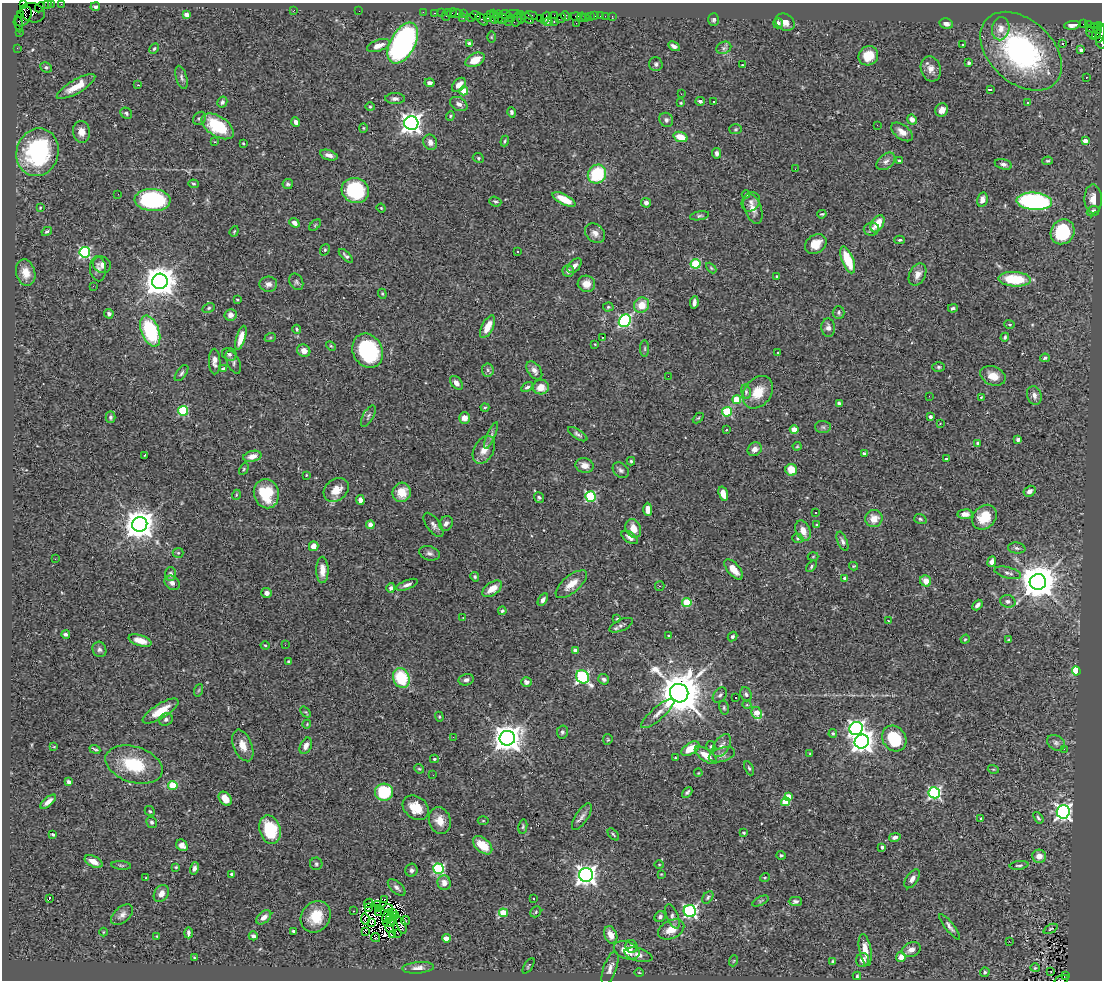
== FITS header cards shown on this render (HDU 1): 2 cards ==
NAXIS1  =                 1100
NAXIS2  =                  978

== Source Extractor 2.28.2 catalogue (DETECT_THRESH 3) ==
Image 1100 x 978 px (HDU 1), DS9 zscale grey, 1 PNG px = 1 image px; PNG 1104 x 982 px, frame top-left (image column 1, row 978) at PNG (2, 3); each listed source drawn as its Kron ellipse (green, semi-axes under 4 px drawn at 4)
Background 0.829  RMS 0.045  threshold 0.134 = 3 sigma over >= 5 px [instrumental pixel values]
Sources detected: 500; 10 with non-positive FLUX_AUTO (blend fragments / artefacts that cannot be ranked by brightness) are neither listed nor drawn; the other 490 listed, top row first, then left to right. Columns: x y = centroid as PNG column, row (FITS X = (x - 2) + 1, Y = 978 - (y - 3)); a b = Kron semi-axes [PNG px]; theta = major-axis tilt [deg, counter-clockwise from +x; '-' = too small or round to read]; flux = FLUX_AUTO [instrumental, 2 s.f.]
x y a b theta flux
23 4 4 2 - 38
47 4 2 2 - 5.2
51 4 2 2 - 13
61 4 2 2 - 17
40 7 5 2 - 56
95 7 5 4 - 6.5
294 10 3 2 - 10
359 11 2 2 - 43
423 12 2 2 - 16
32 13 13 9 -18 460
435 13 3 2 - 56
441 13 2 2 - 22
452 13 5 2 - 43
457 13 6 3 0 82
463 14 4 3 - 55
504 14 6 3 6 83
514 14 7 2 2 220
21 15 4 3 - 42
187 15 4 4 - 22
446 15 6 2 72 120
490 15 4 3 - 52
531 15 6 3 -12 120
554 15 3 2 - 41
476 16 5 3 - 99
498 16 6 3 83 160
565 16 5 4 - 120
576 16 5 3 - 84
590 16 3 3 - 91
595 16 2 2 - 13
600 16 2 2 - 20
605 16 2 2 - 5.5
612 16 3 2 - 10
24 17 11 6 60 450
494 17 7 4 -82 220
521 17 6 3 84 160
581 17 5 3 - 21
463 18 3 2 - 51
471 18 3 3 - 110
487 18 3 3 - 44
511 18 2 2 - 37
528 18 6 3 -40 150
540 18 2 2 - 32
545 18 6 4 66 87
561 18 5 3 - 80
585 18 2 2 - 12
482 19 7 3 -50 190
502 19 7 5 10 200
517 19 7 5 71 540
713 20 6 5 - 6.3
509 21 3 2 - 14
548 22 4 2 - 71
554 22 3 2 - 130
785 22 10 8 -30 18
576 23 2 2 - 1.7
778 23 5 4 - 8.9
18 24 8 4 -78 220
946 24 7 5 -13 10
1083 24 3 2 - 270
1088 24 3 2 - 16
1072 25 8 4 6 13
1093 28 6 4 12 270
1098 28 6 3 71 140
1001 29 12 8 80 27
19 32 2 2 - 10
1096 33 6 3 76 160
1100 33 10 4 80 310
1092 34 7 3 -50 110
491 37 6 4 -90 3.3
403 43 22 12 61 680
1101 43 6 2 -68 45
469 44 4 3 - 16
962 44 3 2 - 3.6
1063 44 3 3 - 13
378 46 12 5 19 27
674 46 6 4 -29 12
17 48 2 2 - 13
724 48 8 6 22 8.3
154 49 5 3 - 3.6
1081 50 4 4 - 7.6
1021 51 47 31 -42 560
868 56 10 9 - 55
475 60 10 6 26 51
969 63 4 3 - 5.1
656 64 7 7 - 7.8
742 65 3 2 - 2
46 67 6 5 - 6.2
931 69 13 10 -73 23
182 77 12 5 -72 9.1
1086 78 2 2 - 3.1
430 83 5 4 - 11
138 85 2 2 - 68
459 85 8 5 47 25
76 87 22 6 30 51
990 89 4 2 - 4.1
464 91 4 4 - 60
681 94 3 2 - 3.1
395 99 10 5 -1 10
700 101 4 3 - 6.4
714 101 3 3 - 15
222 102 6 4 59 6.5
1028 102 3 3 - 4.9
681 103 3 2 - 2.6
459 104 9 6 -27 13
370 107 4 4 - 3.8
942 110 7 6 - 18
512 112 5 4 - 7.7
126 113 6 5 - 6.9
450 116 4 4 - 3.7
199 118 7 6 - 6.1
666 120 7 6 - 9.6
912 120 5 4 - 15
296 122 5 4 - 9.4
411 123 7 7 - 1900
877 125 2 2 - 1.5
218 126 18 10 -33 140
363 128 5 4 - 3.1
736 129 6 5 - 4.3
81 132 11 8 -82 27
902 132 12 7 -36 23
680 137 7 5 -19 48
505 141 5 3 - 4.2
1085 141 4 4 - 19
215 142 4 2 - 2.1
430 142 8 6 -67 17
243 143 3 3 - 3.3
37 152 24 21 72 360
716 153 5 4 - 9.2
329 155 9 5 -18 14
478 158 6 4 -24 4.2
899 160 3 3 - 4.2
886 161 11 7 40 14
1048 161 5 3 - 4.1
1003 164 9 5 -15 9.3
795 169 3 2 - 4.3
597 174 10 9 - 160
193 184 5 4 - 3.8
288 184 5 5 - 7.2
355 190 14 12 -25 220
118 194 2 2 - 30
746 194 4 3 - 3.5
564 199 13 5 -27 44
1093 199 14 8 -89 29
153 200 18 11 -3 400
982 200 7 5 77 17
495 201 6 5 - 5.6
1034 201 18 9 -5 490
751 202 10 8 59 14
646 203 5 5 - 9.3
40 208 4 4 - 2.3
381 208 4 3 - 3
753 208 16 8 -70 29
1093 211 6 5 - 14
822 214 5 3 - 3.5
699 216 9 4 10 5.8
294 223 5 4 - 15
878 224 9 6 59 52
315 225 7 4 45 3.6
871 229 7 6 - 12
47 231 5 4 - 6
234 231 5 4 - 3.5
1063 232 13 11 56 180
595 233 11 8 -41 18
900 240 5 3 - 5.9
816 244 11 9 36 37
325 250 6 4 68 4.8
517 251 3 2 - 3.5
85 252 5 5 - 370
346 256 9 4 -44 7.4
848 260 14 6 -68 77
696 264 5 5 - 170
102 265 9 8 - 14
575 266 9 5 47 12
711 268 6 3 -45 3.5
98 269 12 8 -86 14
568 271 5 5 - 10
26 273 13 9 -74 35
918 274 12 8 63 20
776 276 4 4 - 3.6
1015 279 16 7 -3 130
160 281 8 7 - 5200
296 282 8 6 -63 7.3
268 284 9 7 -1 14
586 284 9 8 - 28
93 286 3 2 - 2.1
382 294 5 4 - 3.1
237 300 3 2 - 2.9
694 303 6 4 82 11
642 305 8 7 - 43
608 307 5 4 - 4.5
209 308 6 4 28 4.9
953 308 5 3 - 5.9
839 312 6 6 - 6.3
109 314 5 4 - 8.3
230 315 6 6 - 15
625 321 7 5 52 520
1010 324 5 4 - 4
488 327 12 5 62 40
828 328 9 7 -88 12
297 329 4 4 - 3.8
150 331 16 8 -68 260
602 337 2 2 - 2.8
1005 337 4 3 - 4.7
241 338 12 4 73 35
270 338 6 3 19 2.9
595 344 3 2 - 2.2
331 346 5 3 - 3.3
645 349 8 4 90 4.4
304 351 7 6 - 22
368 351 18 14 -63 300
778 353 3 2 - 1.9
229 354 7 6 - 7.5
1045 358 5 3 - 6.9
215 361 13 6 -89 15
233 362 12 6 -65 8.8
939 367 6 5 - 5.4
224 369 4 3 - 14
488 370 6 6 - 7.7
534 370 10 6 -53 14
181 373 9 5 53 6.9
668 376 2 2 - 1.2
993 376 13 9 -22 33
456 383 8 5 -50 14
527 387 6 4 32 6
541 387 8 7 - 28
746 392 7 5 -81 6
758 392 18 13 53 63
1034 395 9 7 -70 15
929 396 3 2 - 4.5
981 397 4 3 - 2.6
737 400 4 4 - 86
839 404 4 3 - 7.9
485 407 4 3 - 3
183 411 5 5 - 190
727 412 5 5 - 170
368 416 12 5 61 7.8
110 417 6 5 - 6.8
930 417 4 3 - 9.8
464 418 5 5 - 23
698 418 6 3 44 3.2
940 423 3 2 - 1.8
823 427 8 6 -4 7.1
726 430 2 2 - 2.6
794 430 4 4 - 54
578 434 11 4 -32 8.2
491 435 14 3 68 8.9
1018 440 4 3 - 6.5
978 443 3 3 - 7.2
797 446 4 4 - 3
755 449 7 6 - 18
484 450 15 10 61 29
864 453 4 3 - 6
145 455 3 2 - 2.3
252 456 9 5 13 20
946 459 3 2 - 4.6
631 461 4 4 - 4.2
584 465 9 7 -14 21
244 469 6 4 61 4
621 470 9 6 -40 9.4
791 470 6 5 - 42
306 475 3 3 - 2.1
336 490 13 10 39 40
1030 491 6 5 - 14
402 492 10 9 - 38
266 494 15 12 -76 97
723 494 7 4 -74 31
236 495 5 3 - 2.9
539 497 5 4 - 4.8
590 497 5 5 - 270
360 500 5 4 - 13
648 509 7 4 -89 21
816 513 3 2 - 2.7
965 514 7 4 4 15
984 517 13 11 47 69
874 519 9 8 - 34
920 519 6 5 - 5.7
446 523 8 6 61 13
140 524 7 7 - 4800
370 525 4 4 - 19
433 525 14 6 -54 14
816 525 3 3 - 3.1
633 528 10 7 -64 35
803 531 10 7 -67 27
630 537 9 5 -35 13
798 538 6 4 -18 4.4
842 541 10 5 -67 9.6
314 546 5 4 - 27
1017 548 9 5 -9 6.9
178 553 5 5 - 4.1
429 553 10 7 -17 10
813 556 5 3 - 2.6
55 559 3 2 - 4.3
992 562 5 4 - 15
811 566 6 4 49 4.5
853 566 4 4 - 2.9
734 569 12 6 -50 38
322 570 13 6 -90 26
1008 573 14 5 -15 12
171 574 7 5 89 8.3
475 577 5 4 - 4.3
845 578 4 3 - 13
926 581 6 5 - 27
1038 582 8 8 - 7800
172 583 8 6 -39 14
571 584 19 8 40 38
407 585 11 4 21 11
660 586 5 5 - 3.5
391 588 5 4 - 6.2
492 589 11 6 35 37
267 593 5 5 - 13
543 600 7 4 58 9.4
1008 601 8 6 -14 9.1
687 603 4 4 - 130
977 605 6 4 49 9.2
502 611 4 4 - 4.7
463 618 4 4 - 2
617 619 3 2 - 3
888 621 3 2 - 2.4
621 625 13 5 25 9.2
66 634 4 3 - 7.4
669 636 3 3 - 6.4
732 637 5 4 - 5.7
965 639 5 4 - 3.8
1009 640 4 3 - 2.9
140 641 12 5 -16 28
265 645 4 4 - 3.2
285 645 2 2 - 2.3
99 649 8 7 - 8.1
575 650 4 4 - 12
288 661 4 3 - 3.1
1076 671 4 4 - 180
583 677 7 6 - 460
401 678 10 8 -66 140
604 679 6 5 - 9
466 680 8 5 13 9.2
526 682 5 4 - 7.6
199 690 6 4 70 3.3
679 693 9 9 - 13000
746 694 7 5 -69 8.2
720 695 8 6 50 7.8
736 698 2 2 - 2.7
747 705 5 3 - 2.4
724 708 7 5 -76 5
161 711 20 7 32 61
306 712 6 3 -49 3.5
658 713 21 6 41 22
757 713 6 5 - 51
439 717 5 4 - 3.1
166 719 7 6 - 8.2
307 724 4 3 - 2.3
856 728 7 6 - 920
562 732 6 5 - 7.9
833 733 4 4 - 6.1
453 737 2 2 - 15
507 738 8 7 - 4200
894 738 13 11 -54 140
608 739 5 4 - 3.4
862 741 7 7 - 2400
1056 743 9 7 -32 9.7
243 745 16 9 -67 35
306 746 8 5 63 18
722 746 13 7 58 18
54 747 3 2 - 2.1
711 747 6 4 -76 4.3
95 749 5 2 - 4.6
690 749 10 5 32 53
1064 749 2 2 - 1.4
810 753 4 2 - 2.2
706 755 13 6 -35 38
722 755 13 7 16 14
675 758 3 2 - 2.5
434 759 4 3 - 3.6
134 765 29 17 -17 140
749 768 7 4 -64 4.7
419 769 5 4 - 3.7
993 769 5 3 - 3
698 773 4 3 - 2.2
433 775 3 2 - 3.2
69 782 4 4 - 9.4
173 786 4 4 - 110
384 792 9 8 - 170
687 792 6 3 44 6.1
934 793 6 5 - 510
788 796 4 4 - 27
225 799 8 5 -52 31
48 802 9 4 41 17
786 802 4 4 - 90
416 808 14 11 -38 56
150 811 5 4 - 4.2
1063 812 7 6 - 970
582 817 15 6 57 14
981 818 4 3 - 8.1
1038 818 6 3 -54 5.3
440 821 13 11 -73 34
483 821 5 3 - 2.7
152 822 6 5 - 7.3
523 826 7 4 80 4.8
270 830 14 10 -74 130
744 833 3 3 - 3.7
613 834 7 3 -50 3.8
53 835 4 3 - 4.9
895 837 6 4 13 9
182 845 6 5 - 17
483 845 11 7 -42 62
882 847 4 3 - 9.5
781 855 4 4 - 4.1
1039 856 7 6 - 23
94 862 10 5 -27 24
316 864 6 6 - 6.4
659 864 5 3 - 2.7
121 865 10 4 -5 4.7
1019 865 9 3 7 5.6
176 867 3 3 - 2.9
194 868 6 4 77 9
438 869 5 5 - 280
412 870 6 6 - 8.4
232 874 4 3 - 11
661 874 4 3 - 2.3
586 875 7 7 - 1800
765 877 5 3 - 2.6
146 878 3 2 - 6
912 879 11 6 56 15
444 883 7 6 - 22
397 887 11 5 -43 10
161 894 9 7 56 20
708 897 7 4 53 5.4
533 898 3 3 - 12
49 899 3 2 - 34
385 899 2 2 - 0.48
760 901 9 4 26 5.5
795 901 6 4 0 7.5
369 903 4 2 - 8.9
378 905 3 2 - 1.2
368 908 4 3 - 5.7
379 908 3 2 - 3.2
388 909 5 2 - 6.7
353 911 2 2 - 2.3
690 911 6 6 - 630
378 912 2 2 - 0.69
393 912 3 2 - 2.5
536 912 6 5 - 4.5
503 913 4 4 - 76
122 915 13 7 41 15
387 916 7 2 65 7.8
396 916 3 2 - 2.4
672 916 13 5 -67 11
264 917 9 5 41 16
316 917 17 14 53 71
390 917 4 2 - 0.63
660 917 6 5 - 8.7
365 919 6 2 -83 1.1
406 921 4 2 - 6.2
371 923 3 2 - 0.68
389 923 6 2 0 3.5
401 925 9 3 -70 6.6
950 927 16 4 -52 12
390 928 5 2 - 2.6
671 929 14 9 26 41
1050 929 7 4 27 3.8
293 931 3 3 - 4
365 931 4 3 - 4.3
103 932 4 3 - 2.2
188 933 5 3 - 8.5
397 933 2 2 - 2.6
393 935 3 2 - 60
611 935 9 6 -68 27
157 936 4 3 - 2.5
253 936 4 4 - 6.6
376 938 5 3 - 0.4
446 938 4 4 - 32
1009 941 2 2 - 6.3
631 946 6 6 - 8.1
627 950 13 8 -19 49
865 950 16 6 -80 39
911 950 10 7 19 19
639 955 14 6 -16 18
901 957 5 5 - 23
194 958 4 3 - 2.5
863 960 7 6 - 20
733 961 5 3 - 2.6
833 961 3 3 - 3.9
529 966 9 2 57 2.9
418 968 16 5 5 15
610 968 17 6 71 19
1035 968 4 4 - 3.1
985 972 5 4 - 5.8
1051 972 2 2 - 2.7
639 973 5 3 - 2.4
1065 975 3 3 - 160
857 976 4 3 - 4.4
1062 979 7 4 18 330
At the frame edge (FLAGS 8, measured only in part): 7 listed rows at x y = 23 4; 47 4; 51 4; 61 4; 1100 33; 1101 43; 1062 979
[10 non-positive-flux detections neither listed nor drawn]